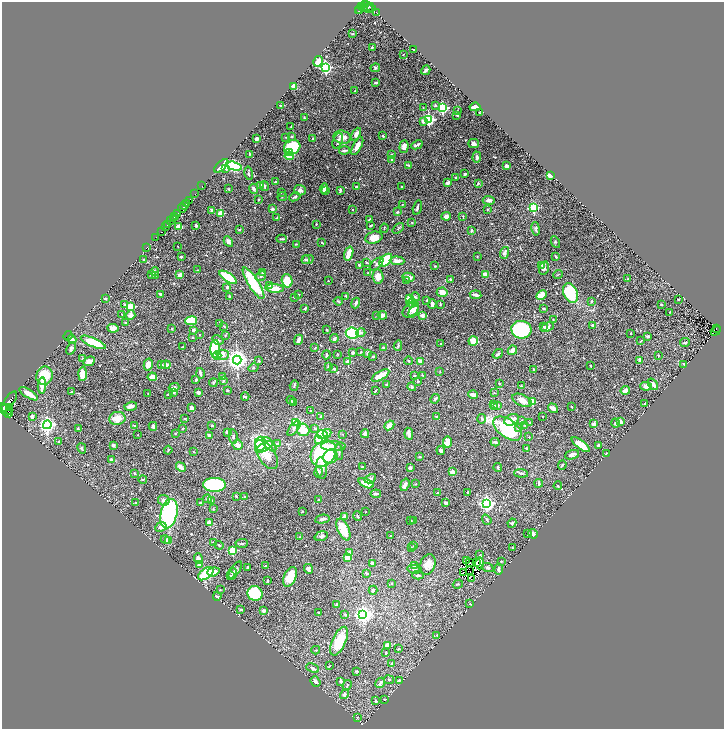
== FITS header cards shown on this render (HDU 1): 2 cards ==
NAXIS1  =                 1444
NAXIS2  =                 1454

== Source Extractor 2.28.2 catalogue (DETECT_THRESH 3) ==
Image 1444 x 1454 px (HDU 1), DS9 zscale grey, zoomed out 1/2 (1 PNG px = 2 x 2 image px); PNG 726 x 731 px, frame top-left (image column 1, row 1454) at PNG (2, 2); each listed source drawn as its Kron ellipse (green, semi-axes under 4 px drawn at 4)
Background 0.477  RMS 0.014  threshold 0.0418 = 3 sigma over >= 5 px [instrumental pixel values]
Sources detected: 677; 47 cannot appear on this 1/2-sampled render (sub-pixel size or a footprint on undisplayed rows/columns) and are neither listed nor drawn; of the other 630, the 500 brightest by FLUX_AUTO listed and drawn (130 fainter detections omitted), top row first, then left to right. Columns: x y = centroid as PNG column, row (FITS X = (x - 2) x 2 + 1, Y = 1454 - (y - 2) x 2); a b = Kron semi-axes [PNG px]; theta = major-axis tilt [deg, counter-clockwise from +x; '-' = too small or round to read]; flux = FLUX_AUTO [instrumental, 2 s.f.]
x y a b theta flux
366 4 4 2 - 270
361 7 2 2 - 30
369 7 7 4 -21 100
363 8 2 1 - 41
368 8 5 1 - 59
360 9 2 2 - 54
359 11 2 1 - 38
376 12 2 1 - 5.8
352 34 3 2 - 1.6
372 47 2 2 - 3.5
413 50 2 2 - 3.3
403 54 2 1 - 1.5
318 61 5 4 - 29
325 67 4 3 - 510
375 68 5 4 - 4.2
426 70 5 2 - 8.3
376 83 3 2 - 4.1
294 86 4 3 - 53
355 91 3 2 - 2.3
280 105 2 2 - 2.1
435 105 3 3 - 4.8
475 107 5 3 - 15
423 108 3 3 - 1.7
442 108 3 3 - 390
458 111 3 2 - 1.8
480 113 2 2 - 2
457 115 3 3 - 2.9
305 118 2 2 - 3.2
429 120 3 3 - 450
423 122 3 3 - 10
291 127 2 2 - 1.5
356 134 7 3 63 12
291 136 3 3 - 3.1
383 136 2 2 - 8.5
285 137 2 2 - 1.8
342 137 9 6 -13 19
257 139 3 3 - 12
313 139 3 3 - 3.3
338 141 8 5 69 9.4
473 144 5 4 - 9.2
417 145 6 2 26 5.4
357 146 10 3 62 20
292 147 8 7 - 250
404 147 6 4 85 17
344 150 5 2 - 5
290 153 3 2 - 34
250 154 3 2 - 2.3
391 154 3 3 - 2.6
289 156 5 4 - 67
477 157 5 3 - 5.9
392 159 4 2 - 3.6
408 165 4 2 - 4.4
221 166 9 4 44 38
234 166 8 4 -14 300
507 166 4 3 - 14
226 168 4 3 - 7.2
248 173 7 2 -80 3.6
465 174 2 2 - 6.9
550 175 2 2 - 91
455 178 2 2 - 2.3
275 182 3 2 - 2.9
448 183 3 3 - 14
478 183 3 3 - 5
260 185 3 3 - 11
202 186 2 1 - 6.9
264 186 5 3 - 3.2
356 187 3 2 - 3.1
402 187 3 2 - 2.3
324 188 5 2 - 14
229 189 3 2 - 1.9
254 189 5 3 - 6.5
300 190 6 5 - 9
340 190 4 2 - 7
326 191 3 2 - 2.7
281 192 3 2 - 1.7
195 194 2 1 - 18
282 197 5 2 - 2
295 197 6 3 24 4.4
259 199 2 2 - 2.3
189 200 4 1 - 110
489 200 6 4 -2 10
186 204 2 1 - 220
402 205 4 2 - 2
185 206 3 2 - 190
182 208 4 2 - 270
417 208 7 2 75 5.8
534 208 3 3 - 200
273 209 4 3 - 5.6
353 209 2 2 - 3.1
487 209 3 2 - 1.6
212 210 3 2 - 6.7
398 212 3 2 - 3.9
221 213 3 3 - 97
178 214 3 2 - 600
175 216 3 1 - 36
446 216 5 4 - 12
463 216 3 2 - 1.5
277 218 4 2 - 5.7
173 219 2 1 - 27
369 219 3 2 - 2.1
171 221 2 1 - 110
412 223 2 2 - 2.5
316 224 3 2 - 2.1
167 225 3 2 - 120
196 225 3 2 - 6.8
179 226 4 3 - 31
370 226 3 3 - 3.4
166 227 2 1 - 49
384 228 4 2 - 2.1
398 228 6 2 40 2.7
239 229 4 2 - 2.7
536 229 7 4 -80 5.3
472 230 3 3 - 5.2
161 232 2 1 - 13
156 238 3 2 - 170
374 238 9 6 14 34
281 239 5 2 - 4.5
228 241 6 4 -60 8.1
555 242 6 3 -63 2.6
322 243 3 2 - 2.7
296 244 3 2 - 1.8
178 246 2 1 - 1.5
147 247 3 1 - 13
349 253 7 3 71 46
505 253 6 4 70 8.1
477 256 2 2 - 1.7
181 257 2 2 - 11
556 257 3 2 - 2.6
305 259 3 3 - 2.8
308 259 6 4 13 6.3
144 260 3 3 - 3.8
386 260 8 4 45 87
397 261 7 4 -3 17
366 262 2 2 - 1.6
377 264 8 4 42 6
359 265 3 2 - 3.2
542 265 4 3 - 3
435 266 3 2 - 2.1
544 268 7 4 74 8.8
198 270 3 2 - 1.5
154 272 4 3 - 7
263 273 3 2 - 1.9
367 273 2 2 - 1.6
151 274 3 3 - 5.9
155 275 2 2 - 3
180 275 4 3 - 14
486 275 4 3 - 18
558 275 5 1 - 1.6
261 276 5 4 - 5.9
228 277 10 4 -33 150
378 277 7 5 -82 24
408 277 6 4 -13 16
628 279 2 2 - 1.8
406 280 2 2 - 1.6
451 280 3 2 - 4.3
287 281 7 5 -74 71
328 281 2 2 - 1.9
253 283 18 5 -57 130
270 285 3 2 - 5.5
227 287 3 3 - 5.2
275 288 9 3 -3 43
442 292 5 4 - 25
570 293 10 7 -65 210
161 294 4 2 - 6.2
298 295 3 2 - 1.8
475 295 6 2 -8 12
542 295 6 3 26 65
229 296 2 2 - 9.7
346 296 4 3 - 2.8
294 297 2 2 - 3.8
415 297 5 3 - 3.8
105 299 2 2 - 3.3
409 299 4 3 - 63
427 300 3 2 - 3.8
678 300 3 2 - 2.1
338 301 4 3 - 2.8
592 301 3 2 - 3.1
356 303 5 3 - 6.9
412 303 5 4 - 5.9
124 304 3 3 - 2.7
432 304 5 3 - 8.4
440 304 3 2 - 2
661 305 2 2 - 3.5
131 306 3 3 - 120
305 308 3 2 - 4.1
543 308 3 2 - 3.7
411 310 9 6 40 17
414 310 8 4 64 10
670 312 2 2 - 1.8
122 314 3 2 - 1.5
131 315 5 4 - 15
377 315 2 2 - 1.5
382 315 5 3 - 17
422 315 2 2 - 34
553 320 3 2 - 1.8
191 321 6 4 10 120
125 323 3 2 - 2.3
220 323 3 3 - 2.6
592 325 3 2 - 3.3
544 326 3 3 - 3.3
224 327 4 2 - 2.1
547 327 7 4 24 11
113 328 6 4 -6 22
172 329 2 2 - 3.9
716 329 2 2 - 27
193 330 3 3 - 7.1
327 330 3 2 - 2.3
521 330 10 9 - 270
716 331 5 2 - 42
352 333 6 5 - 180
361 333 4 4 - 9.4
631 333 3 2 - 1.6
199 335 2 2 - 1.8
225 335 3 2 - 1.6
68 336 5 3 - 3.5
648 336 3 2 - 6.6
193 338 3 2 - 1.7
72 339 4 3 - 15
334 339 4 3 - 6.1
218 340 6 3 -31 6.3
298 340 5 2 - 13
473 341 5 4 - 30
641 341 4 2 - 1.8
93 342 13 4 -23 97
685 342 5 3 - 3.5
440 344 2 2 - 1.9
398 346 5 2 - 3.8
182 347 3 2 - 4
71 348 6 3 66 6.3
315 348 4 2 - 2
383 348 2 2 - 10
215 349 9 5 -90 170
512 350 5 3 - 13
361 352 3 3 - 2.1
353 353 2 2 - 7.4
337 354 3 2 - 1.6
368 354 4 3 - 5.6
498 354 5 2 - 3.4
217 355 4 4 - 35
223 355 6 5 - 16
326 355 4 2 - 3.7
658 355 3 2 - 1.6
373 356 3 2 - 4.6
82 358 2 2 - 4
237 360 4 4 - 2100
640 360 2 2 - 24
89 361 6 4 22 12
259 361 3 2 - 4.3
409 361 4 3 - 3
420 361 4 4 - 10
348 362 2 2 - 45
148 364 6 4 78 18
162 364 4 2 - 2.2
684 364 4 2 - 1.7
166 365 5 2 - 17
590 366 3 2 - 2.3
328 367 3 3 - 6.8
253 368 5 4 - 4
334 369 3 3 - 5.2
534 369 3 2 - 2.7
440 371 3 2 - 1.5
200 373 5 2 - 7.5
83 374 7 4 87 37
381 375 10 3 30 47
422 375 3 2 - 1.7
44 376 9 8 - 67
223 376 3 3 - 2.9
414 376 3 2 - 3.2
152 377 4 3 - 29
196 380 4 2 - 3.7
223 381 3 2 - 3
418 381 3 3 - 2.7
213 383 4 3 - 3.7
499 384 3 3 - 1.8
653 384 6 4 -51 15
42 385 8 3 86 31
294 385 5 3 - 3.1
387 385 4 3 - 2.3
521 386 3 2 - 3.2
646 386 6 4 -9 14
174 387 5 4 - 5.2
412 387 4 4 - 4.1
228 390 3 2 - 3
625 390 5 3 - 18
72 391 2 2 - 1.8
375 391 4 2 - 2.5
174 392 4 3 - 6.9
198 392 3 3 - 12
494 393 3 3 - 1.5
29 394 10 3 -31 33
148 394 2 1 - 1.5
168 394 2 2 - 2.4
473 395 5 3 - 10
245 397 4 2 - 4.8
435 399 5 2 - 5.3
291 400 4 2 - 1.8
522 400 10 5 -26 23
9 402 12 5 54 1500
533 402 2 2 - 52
294 403 3 2 - 6.7
645 404 3 2 - 1.5
494 405 3 2 - 4.2
497 405 4 3 - 9.2
131 406 6 3 16 15
494 406 4 3 - 6.3
571 407 2 1 - 1.9
9 408 3 2 - 200
192 408 4 3 - 15
553 408 5 3 - 17
7 409 6 1 -44 620
5 410 9 3 -41 1100
311 411 2 2 - 1.9
9 413 4 2 - 140
32 416 4 3 - 8.1
321 416 2 2 - 3.8
543 416 2 2 - 1.6
437 417 3 3 - 4
117 418 8 6 9 34
185 418 3 2 - 2.2
482 419 5 3 - 4.2
512 420 7 5 26 23
521 421 4 2 - 3.3
620 421 4 2 - 11
530 422 3 2 - 1.4
296 423 4 3 - 82
615 423 4 3 - 4.1
594 424 3 2 - 19
47 425 4 4 - 1100
134 425 4 2 - 2.6
212 425 2 2 - 4.2
389 425 5 3 - 21
525 425 4 2 - 2.6
153 426 4 3 - 7.6
183 428 3 2 - 1.6
294 428 9 3 49 7.1
315 428 4 3 - 5.3
507 428 16 9 -36 270
518 428 4 3 - 4
78 429 3 3 - 3.7
303 430 6 6 - 51
227 432 2 2 - 6.1
175 433 3 2 - 1.9
327 433 4 3 - 16
342 434 3 2 - 1.6
365 434 4 3 - 5.8
409 434 6 3 -83 16
138 435 2 1 - 1.5
209 435 3 3 - 6.6
322 435 5 4 - 220
233 437 7 3 -84 4.5
529 437 3 2 - 1.5
318 440 3 3 - 19
59 441 3 2 - 2
447 442 5 4 - 34
495 442 4 3 - 5.7
261 444 7 5 -87 140
269 444 9 4 -46 25
277 444 3 3 - 8.2
113 445 3 3 - 10
237 445 5 5 - 13
581 445 11 4 -37 59
598 445 3 3 - 7
333 446 12 5 -1 16
264 447 9 4 29 30
82 448 5 3 - 4.6
526 448 2 2 - 4.6
168 450 4 2 - 2.8
441 451 4 3 - 12
194 452 2 2 - 1.8
339 452 8 3 -86 4.8
323 454 14 11 46 230
606 454 4 2 - 1.9
266 455 16 8 -57 41
572 455 7 4 19 15
330 456 7 7 - 33
420 457 3 2 - 3.1
112 460 4 3 - 12
562 465 5 3 - 3.4
181 467 5 3 - 25
362 467 2 2 - 1.9
498 467 4 2 - 4.6
322 468 11 5 -84 17
410 468 3 3 - 6.3
318 472 5 4 - 8.6
452 472 2 2 - 40
135 473 2 2 - 3.1
521 473 7 3 -4 6.7
143 479 4 2 - 2
370 479 6 3 28 7.5
366 483 8 4 -24 57
539 483 4 2 - 5.4
415 484 2 2 - 2.1
214 485 11 7 -1 310
405 485 6 3 73 17
558 486 4 3 - 2.6
468 492 3 3 - 3.5
437 493 2 2 - 2
376 494 5 3 - 7.3
236 496 3 2 - 4.8
244 497 3 2 - 2.1
207 499 5 3 - 3.9
164 500 6 5 - 11
212 500 3 3 - 3.6
318 500 3 2 - 1.7
136 503 2 2 - 2.1
200 503 2 2 - 6.7
445 503 3 3 - 4.6
487 503 4 4 - 830
213 509 3 2 - 1.6
302 511 2 2 - 2.2
366 512 2 2 - 1.5
169 514 15 8 77 330
344 516 3 3 - 9
358 516 5 2 - 2.3
322 519 7 3 11 8
411 520 3 2 - 1.7
413 520 3 2 - 2.4
487 520 5 3 - 3.2
209 523 4 3 - 20
512 523 4 3 - 3.4
161 527 6 4 24 16
343 530 11 5 -65 60
528 534 3 3 - 2.2
533 534 5 4 - 11
321 536 7 4 18 6.9
390 536 3 2 - 1.8
299 537 3 2 - 1.7
165 540 5 3 - 4.2
169 540 3 3 - 25
213 542 3 2 - 2
242 543 6 3 3 5.1
219 545 5 2 - 2.2
414 546 3 2 - 2
411 547 3 3 - 1.7
513 548 3 2 - 1.5
233 550 3 3 - 120
349 552 4 2 - 7.1
480 555 3 2 - 1.7
198 558 5 4 - 11
347 558 4 4 - 35
466 561 2 1 - 1.9
501 561 4 3 - 3
470 562 3 1 - 2.9
477 562 4 2 - 3.3
372 563 3 3 - 5.9
480 563 6 3 -89 2.5
199 564 3 3 - 17
428 564 11 7 66 28
265 566 2 2 - 1.6
415 566 4 3 - 3.1
248 568 3 3 - 4.7
488 568 6 4 -21 7.4
308 569 5 4 - 11
414 569 7 4 -10 6.9
499 569 5 3 - 9
235 570 10 3 56 5.4
470 571 2 1 - 2
213 572 6 4 18 26
464 572 2 1 - 1.6
366 573 4 3 - 4
206 574 9 5 35 74
232 574 6 4 81 5
230 575 3 3 - 2.1
418 575 6 3 2 4.5
290 577 10 6 64 45
471 579 2 1 - 1.9
267 581 2 2 - 2.7
392 583 3 3 - 2.3
458 584 5 2 - 2
220 590 3 2 - 1.5
373 590 4 3 - 4.2
255 593 7 7 - 160
217 596 4 2 - 2.7
337 604 3 3 - 5.6
470 604 2 1 - 1.5
241 609 4 2 - 3.2
264 611 4 2 - 8.9
318 612 2 2 - 1.5
345 614 3 3 - 2.6
363 614 4 4 - 1400
437 635 2 2 - 2.1
339 641 15 7 65 77
387 645 4 3 - 15
398 649 2 2 - 2.2
316 650 4 2 - 2.3
386 653 3 2 - 4.3
392 664 2 2 - 5.8
329 666 3 2 - 1.6
313 668 7 4 -23 8
356 671 3 2 - 2.3
389 680 5 3 - 3
399 680 4 3 - 4.4
341 681 4 3 - 6.2
316 682 5 3 - 11
380 683 5 3 - 9.2
347 685 5 2 - 2.2
344 694 5 4 - 5.8
385 700 3 2 - 1.8
376 701 2 2 - 12
357 717 3 3 - 1.5
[130 fainter detections neither listed nor drawn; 47 sub-pixel or undisplayed-footprint detections neither listed nor drawn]